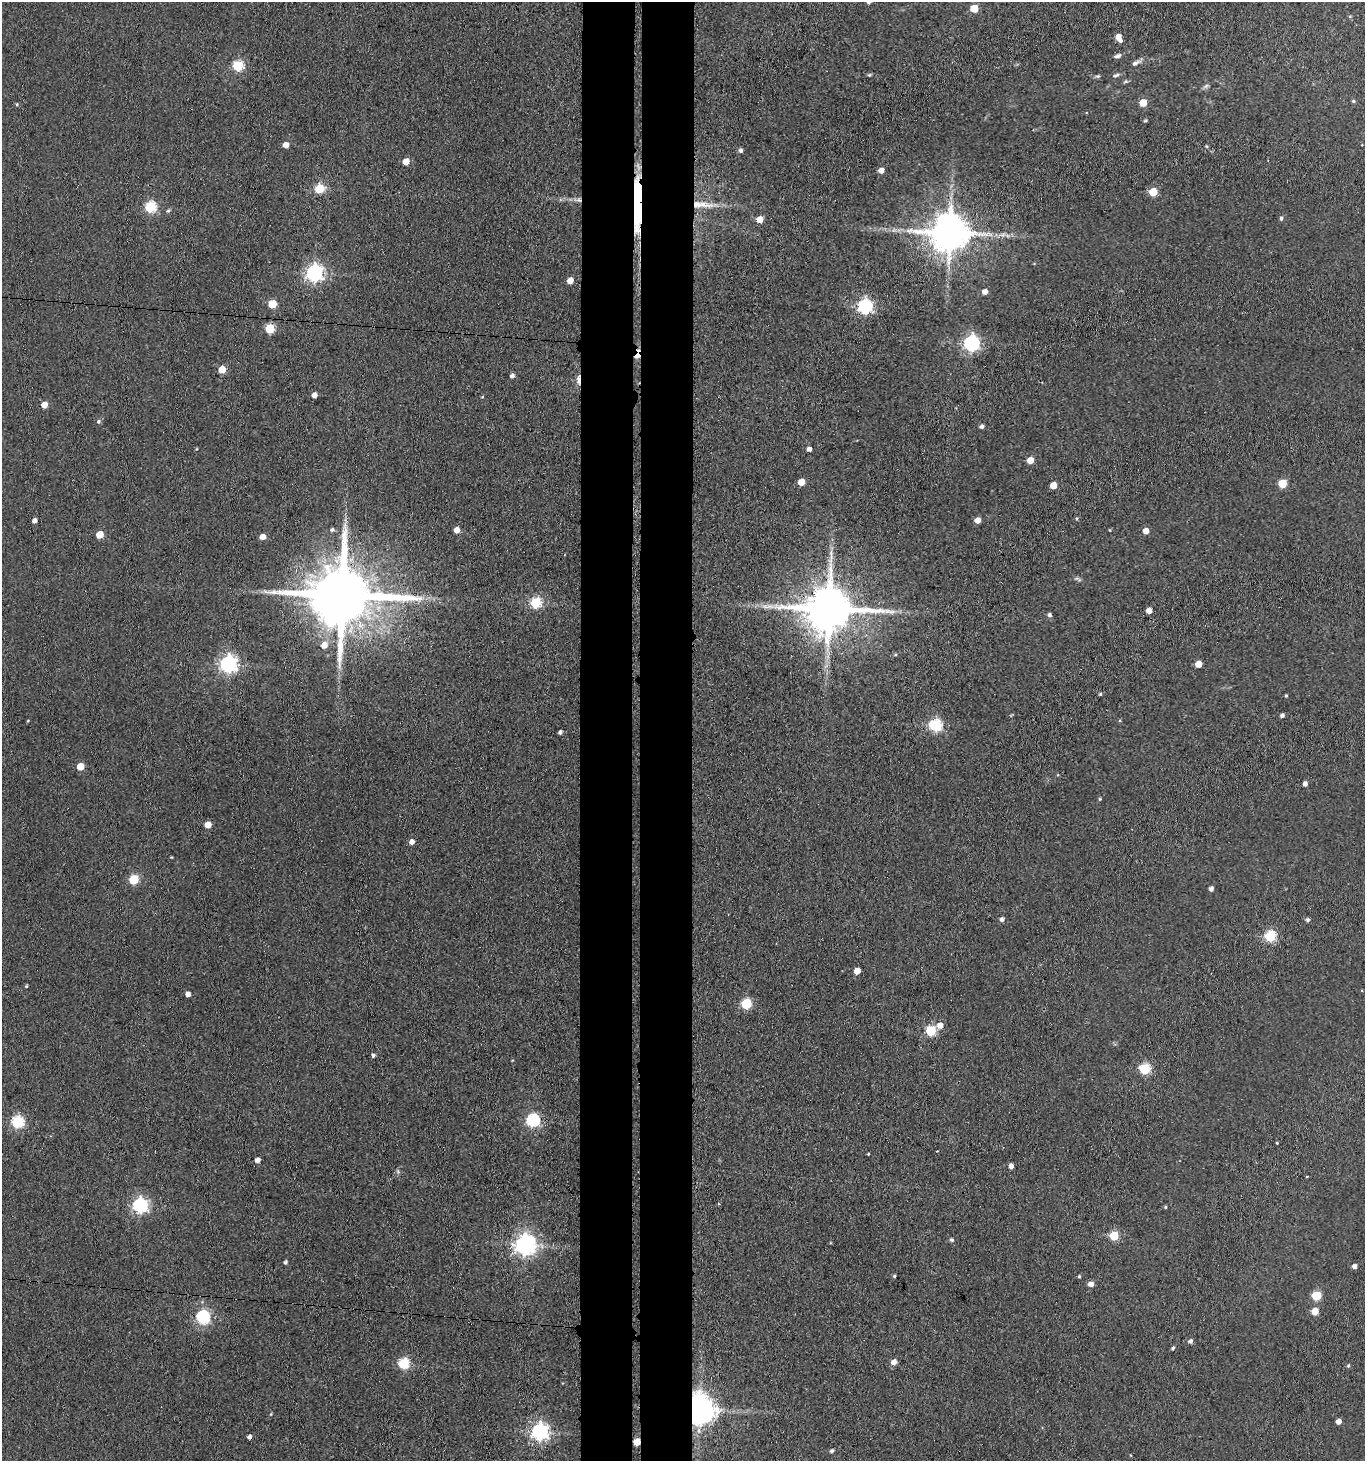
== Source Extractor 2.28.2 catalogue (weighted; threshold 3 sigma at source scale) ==
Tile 5 of 3 x 3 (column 2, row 2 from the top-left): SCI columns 1583-2945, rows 1466-2924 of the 4470 x 4389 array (HDU 1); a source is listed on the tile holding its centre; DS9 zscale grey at full resolution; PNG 1367 x 1463 px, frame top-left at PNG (2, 2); no overlay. Shown black and unused: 8% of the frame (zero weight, under 3 of 4 exposures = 5% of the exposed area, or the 3 px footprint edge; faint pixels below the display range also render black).
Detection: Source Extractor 2.28.2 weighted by HDU 2 'WHT'; one run over the whole footprint, this tile lists its part. Background 0.063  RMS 0.0065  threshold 0.0292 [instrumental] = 3 sigma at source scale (4.5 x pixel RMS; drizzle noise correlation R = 1.50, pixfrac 1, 0.05/0.05 arcsec/px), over >= 5 px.
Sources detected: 128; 1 inside a brighter object's white glare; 1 cosmic-ray / hot-pixel residue — not listed; the other 126 listed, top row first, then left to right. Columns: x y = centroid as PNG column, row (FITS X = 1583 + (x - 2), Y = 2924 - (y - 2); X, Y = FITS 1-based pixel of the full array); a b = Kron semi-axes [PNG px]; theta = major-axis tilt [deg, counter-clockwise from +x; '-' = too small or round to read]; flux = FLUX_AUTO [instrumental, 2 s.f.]
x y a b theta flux
974 8 5 5 - 19
1118 37 7 5 -63 6.3
1118 56 10 5 18 2
1136 63 17 5 30 2.8
238 66 5 5 - 55
869 75 5 4 - 0.78
1116 75 9 4 21 1.6
1098 76 6 5 - 1
1125 81 8 3 19 1
1206 86 9 4 36 1.6
1353 101 5 4 - 1.1
1143 103 5 5 - 14
17 104 5 4 - 0.81
286 145 5 5 - 5.5
1206 146 5 4 - 0.7
741 150 5 4 - 1.9
406 162 5 5 - 9.4
881 170 5 5 - 4.4
319 189 5 5 - 37
1153 192 5 5 - 22
579 200 8 5 -19 2.1
639 200 30 8 85 270
704 205 32 8 -4 11
150 207 6 5 - 65
168 211 6 5 - 1.2
1281 218 5 4 - 1.4
760 219 5 5 - 8.8
894 230 7 4 33 1.7
950 233 11 10 - 2300
1002 235 11 4 11 2.5
314 273 7 6 - 260
570 280 5 4 - 7.1
985 292 5 4 - 4.3
272 304 5 5 - 23
865 306 6 6 - 160
270 328 5 5 - 36
972 343 7 6 - 190
222 369 5 5 - 13
512 376 4 4 - 2.6
578 380 13 5 -88 3.9
314 395 4 4 - 4.7
482 397 4 3 - 0.57
44 405 5 5 - 8.1
98 421 6 6 - 1.3
982 426 4 4 - 2.2
809 449 4 4 - 2.7
1030 460 5 5 - 9
801 482 5 5 - 11
1282 483 5 5 - 25
1053 485 5 5 - 11
1076 518 5 4 - 0.92
978 520 5 4 - 5.7
34 521 4 4 - 3.3
332 530 5 5 - 1.4
456 530 5 4 - 6.3
1146 531 5 5 - 5.7
100 535 5 5 - 13
262 537 5 5 - 5.5
1078 579 11 4 -24 1.4
342 595 20 15 -2 7200
535 603 6 5 - 52
829 609 15 12 1 3600
1149 611 5 4 - 5.3
1049 615 5 4 - 1.9
324 645 6 6 - 6.2
895 654 5 4 - 0.76
228 664 7 7 - 250
1198 664 5 5 - 8.2
1100 694 4 3 - 1
1286 695 4 3 - 0.72
1282 715 4 3 - 2.1
1120 720 4 4 - 0.66
936 725 6 6 - 83
560 732 4 3 - 1.8
80 766 5 5 - 12
1305 784 4 4 - 3
1100 799 4 3 - 0.71
208 825 5 5 - 7.7
412 842 5 5 - 3.7
171 857 3 2 - 0.52
134 879 6 5 - 36
1211 889 4 4 - 2.3
1002 919 5 4 - 2.3
1307 920 5 5 - 1.4
1270 936 6 5 - 66
857 971 5 5 - 7.4
26 986 4 3 - 0.72
188 994 4 4 - 3.7
746 1004 6 5 - 48
940 1025 6 6 - 5.4
931 1031 6 5 - 50
373 1055 4 4 - 1.5
1145 1069 6 5 - 53
532 1120 6 6 - 110
17 1122 6 6 - 78
1277 1143 3 3 - 0.57
937 1151 3 2 - 0.46
868 1154 3 2 - 0.61
257 1160 4 4 - 3.4
1011 1166 4 4 - 3.4
1307 1177 3 3 - 1.3
140 1206 7 6 - 170
1165 1207 4 3 - 0.83
1114 1236 5 5 - 28
952 1240 5 5 - 1.3
524 1245 7 7 - 430
285 1262 5 4 - 1.2
1354 1266 5 5 - 2.6
894 1276 4 4 - 0.96
1079 1276 4 4 - 0.78
1091 1284 5 5 - 4.3
1316 1295 6 5 - 32
1315 1311 5 5 - 10
203 1317 6 6 - 110
1191 1341 5 5 - 1.8
1173 1348 4 4 - 1.2
894 1362 7 6 - 4.1
403 1364 6 6 - 56
1348 1366 5 4 - 0.92
699 1410 9 8 - 1200
271 1414 5 3 - 0.64
1338 1421 4 4 - 4.1
539 1432 7 6 - 240
249 1437 4 4 - 2.4
637 1442 5 5 - 9.9
832 1451 4 4 - 1.6
Overlapping masked pixels (flux is a lower limit): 6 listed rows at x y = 579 200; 639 200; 578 380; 342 595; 699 1410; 637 1442